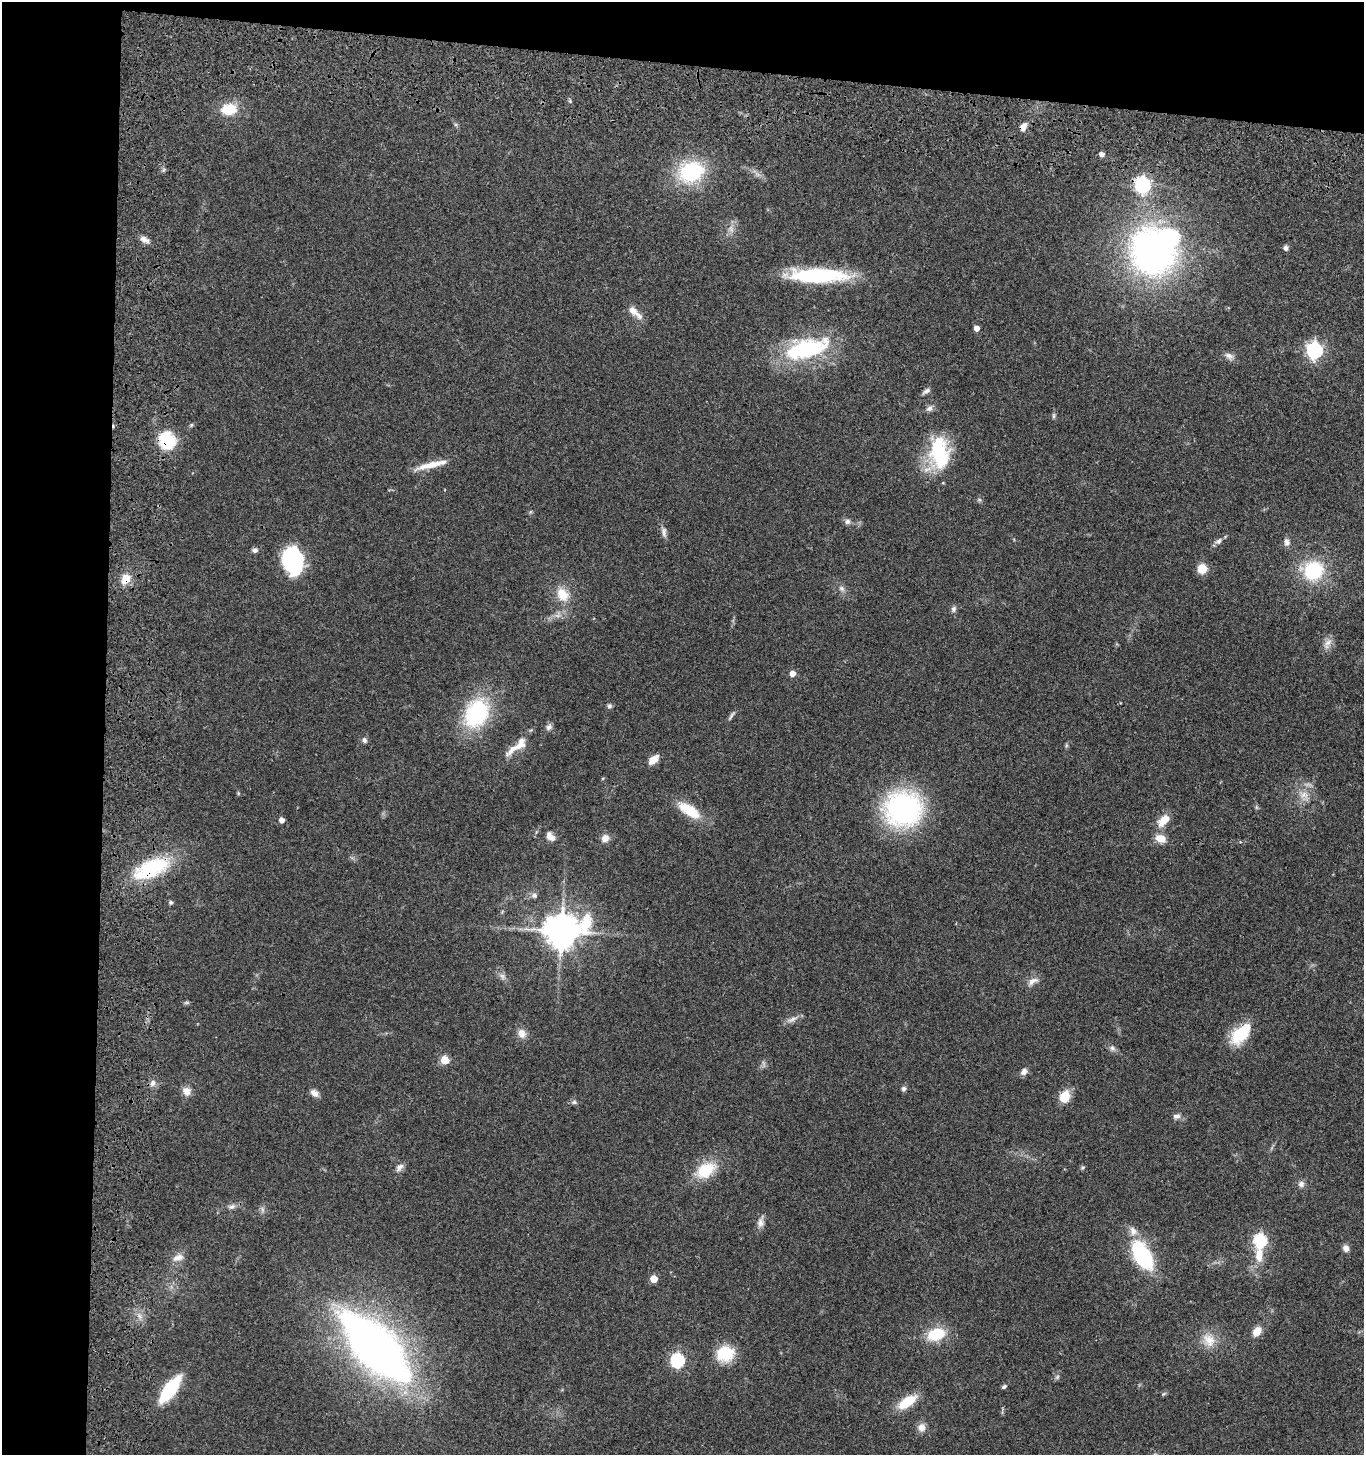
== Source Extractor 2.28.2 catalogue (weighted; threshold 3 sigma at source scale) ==
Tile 1 of 3 x 3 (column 1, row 1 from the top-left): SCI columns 251-1612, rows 3065-4517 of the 4678 x 4675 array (HDU 1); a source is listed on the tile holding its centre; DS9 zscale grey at full resolution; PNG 1366 x 1457 px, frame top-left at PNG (2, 2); no overlay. Shown black and unused: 12% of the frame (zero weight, under 3 of 4 exposures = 13% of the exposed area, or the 3 px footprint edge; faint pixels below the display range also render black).
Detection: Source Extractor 2.28.2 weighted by HDU 2 'WHT'; one run over the whole footprint, this tile lists its part. Background 0.119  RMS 0.0069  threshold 0.0312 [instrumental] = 3 sigma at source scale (4.5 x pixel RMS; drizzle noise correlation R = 1.50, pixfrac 1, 0.05/0.05 arcsec/px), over >= 5 px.
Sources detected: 102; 2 inside a brighter object's white glare — not listed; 3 inside a brighter listed object's ellipse — not listed separately; the other 97 listed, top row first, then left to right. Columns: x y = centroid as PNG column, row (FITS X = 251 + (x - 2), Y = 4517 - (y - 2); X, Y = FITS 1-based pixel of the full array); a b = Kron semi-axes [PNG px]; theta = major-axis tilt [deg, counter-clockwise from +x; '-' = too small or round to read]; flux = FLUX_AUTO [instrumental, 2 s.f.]
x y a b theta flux
229 109 19 14 6 17
1023 127 10 7 60 4
1101 154 4 4 - 4
691 172 28 23 20 55
1143 185 7 6 - 180
731 229 10 7 -75 3.4
144 239 13 6 -32 4.1
1286 248 6 6 - 2.2
1153 252 45 36 -56 260
818 275 65 14 -1 65
633 311 16 10 -45 5.7
976 328 4 4 - 5.1
807 349 60 24 16 68
1314 350 7 6 - 190
1229 356 13 8 -28 3.7
926 391 11 5 32 2.2
929 408 10 7 42 2.8
1054 416 8 4 -90 1.3
167 440 22 19 -64 26
939 453 41 24 -89 48
431 465 42 7 14 12
847 521 9 7 89 2.4
664 532 15 6 -84 3.1
1218 541 11 7 36 2.8
1287 542 10 8 -81 3
255 550 7 6 - 2
294 562 30 18 -73 62
1202 569 10 9 - 9.4
1313 571 15 13 26 56
125 579 9 8 - 12
841 588 9 7 -45 2.7
562 595 19 14 -53 13
954 609 8 7 - 2.1
1328 642 16 8 48 4.7
792 673 5 5 - 5.7
609 706 7 6 - 1.5
476 713 40 29 63 59
731 716 15 4 56 1.9
549 727 9 7 43 2.6
364 740 8 6 -68 1.9
520 744 19 12 59 8.7
653 760 11 6 44 9.2
238 793 6 4 -73 0.78
1304 795 16 12 -37 8.1
1256 807 6 4 -71 1
904 809 31 29 11 150
689 810 25 10 -33 24
281 820 5 5 - 3.9
1163 820 17 10 45 10
550 836 13 8 -47 4.7
605 838 10 9 - 4.8
1160 838 12 8 -18 8.5
152 868 44 19 25 55
534 895 8 7 - 2.3
170 902 5 5 - 1.6
561 931 12 10 16 1700
502 976 9 7 -53 2.8
1033 981 17 8 28 4.5
187 1003 8 4 8 1.1
792 1019 18 6 22 3.8
522 1033 12 10 -72 5.7
1238 1036 24 21 37 21
1112 1048 8 7 - 2.3
445 1060 5 5 - 24
1024 1071 8 7 - 3.5
152 1083 9 7 72 3.1
904 1089 7 6 - 1.8
186 1091 11 10 - 5
314 1093 11 7 -39 3.8
1065 1097 13 10 68 13
574 1102 6 6 - 1.5
1176 1116 10 6 8 2.7
399 1167 12 7 45 3.3
1083 1167 7 3 19 0.92
706 1170 28 17 34 22
1301 1184 9 9 - 2.8
231 1207 11 6 17 2.8
262 1209 7 4 -71 1.5
760 1222 17 8 79 4.2
1133 1231 14 11 -68 5.3
1260 1240 6 6 - 90
1346 1248 8 7 - 3.1
1142 1255 23 12 -60 79
1259 1255 21 9 -89 12
178 1257 17 9 20 5.4
654 1279 5 5 - 15
1257 1331 12 8 53 7.3
936 1334 19 12 19 24
1209 1340 20 16 -52 12
375 1347 68 28 -46 530
725 1353 20 17 21 24
677 1360 6 6 - 110
1057 1377 7 4 46 1.4
1004 1386 7 4 32 1.4
170 1389 28 10 53 47
907 1402 21 9 34 19
922 1427 11 9 75 4.7
Overlapping masked pixels (flux is a lower limit): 4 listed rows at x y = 1023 127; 167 440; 125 579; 152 868